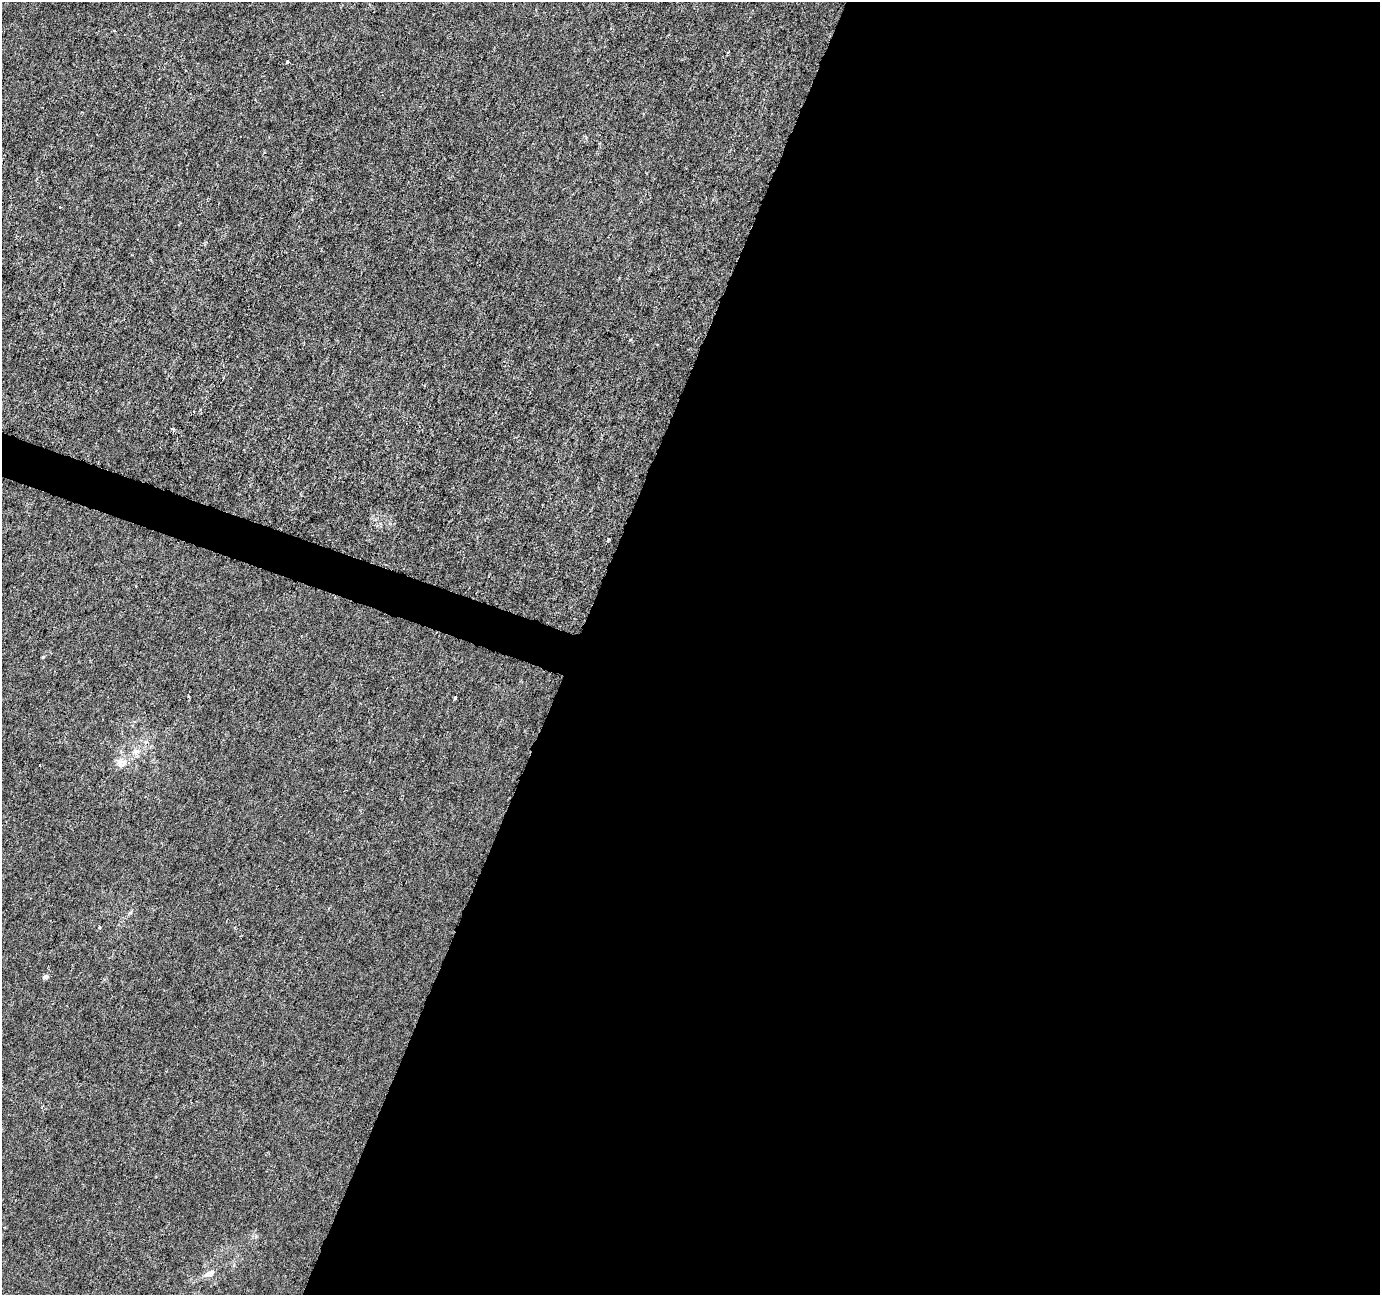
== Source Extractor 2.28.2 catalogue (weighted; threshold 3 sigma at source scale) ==
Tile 12 of 4 x 4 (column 4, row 3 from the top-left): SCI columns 4135-5512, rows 1505-2797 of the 5521 x 5659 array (HDU 1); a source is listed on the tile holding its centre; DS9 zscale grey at full resolution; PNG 1382 x 1297 px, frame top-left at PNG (2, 2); no overlay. Shown black and unused: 60% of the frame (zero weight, under 3 of 6 exposures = <1% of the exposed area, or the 3 px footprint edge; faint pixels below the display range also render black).
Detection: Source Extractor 2.28.2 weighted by HDU 2 'WHT'; one run over the whole footprint, this tile lists its part. Background -9.02e-05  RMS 0.0012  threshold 0.00505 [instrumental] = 3 sigma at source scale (4.09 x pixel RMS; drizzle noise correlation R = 1.36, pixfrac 0.8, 0.0396/0.0396 arcsec/px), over >= 5 px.
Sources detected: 11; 1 cosmic-ray / hot-pixel residue — not listed; the other 10 listed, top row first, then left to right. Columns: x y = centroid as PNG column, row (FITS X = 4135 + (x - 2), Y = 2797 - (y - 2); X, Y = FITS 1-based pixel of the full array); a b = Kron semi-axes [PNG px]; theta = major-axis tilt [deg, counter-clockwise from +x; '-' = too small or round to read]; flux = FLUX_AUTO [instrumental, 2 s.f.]
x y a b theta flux
287 62 3 3 - 0.18
172 429 6 3 -8 0.13
608 539 3 3 - 0.15
189 697 3 3 - 0.13
455 698 4 3 - 0.14
136 751 11 8 19 0.74
124 763 15 8 49 0.91
100 927 4 3 - 0.13
45 977 7 6 - 0.28
209 1273 14 7 29 0.69
Unlisted compact peaks at least as high as the median listed source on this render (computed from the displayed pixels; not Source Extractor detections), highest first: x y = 130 913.